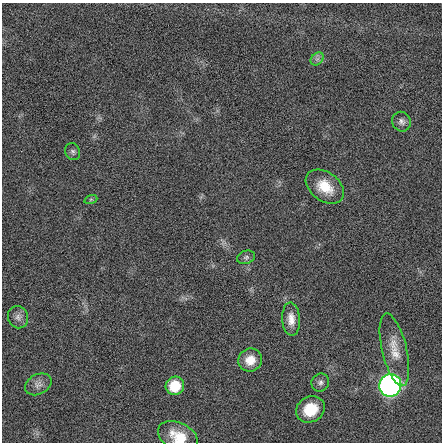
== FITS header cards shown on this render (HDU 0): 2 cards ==
NAXIS1  =                  440 / length of data axis 1
NAXIS2  =                  440 / length of data axis 2

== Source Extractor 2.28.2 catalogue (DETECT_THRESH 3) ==
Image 440 x 440 px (HDU 0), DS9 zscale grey, 1 PNG px = 1 image px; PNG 444 x 444 px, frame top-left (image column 1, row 440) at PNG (2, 3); each listed source drawn as its Kron ellipse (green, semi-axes under 4 px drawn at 4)
Background 0.0129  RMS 0.86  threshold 2.57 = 3 sigma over >= 5 px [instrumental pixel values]
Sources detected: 16; all 16 listed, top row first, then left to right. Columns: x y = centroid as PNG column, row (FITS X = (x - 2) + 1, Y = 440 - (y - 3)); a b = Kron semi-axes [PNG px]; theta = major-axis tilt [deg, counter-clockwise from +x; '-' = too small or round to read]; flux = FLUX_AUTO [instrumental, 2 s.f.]
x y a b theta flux
317 59 7 5 44 190
401 122 10 9 - 260
73 151 9 7 -66 160
325 187 21 14 -37 1300
91 199 7 4 19 85
246 257 9 6 18 150
18 317 11 10 - 310
291 319 16 9 -86 570
394 350 37 12 -77 1100
250 360 12 11 - 780
320 382 9 8 - 210
38 384 14 10 27 370
390 385 11 11 - 25000
175 386 9 9 - 1600
310 409 15 12 29 1400
178 437 21 14 -26 1300
At the frame edge (FLAGS 8, measured only in part): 1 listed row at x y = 178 437